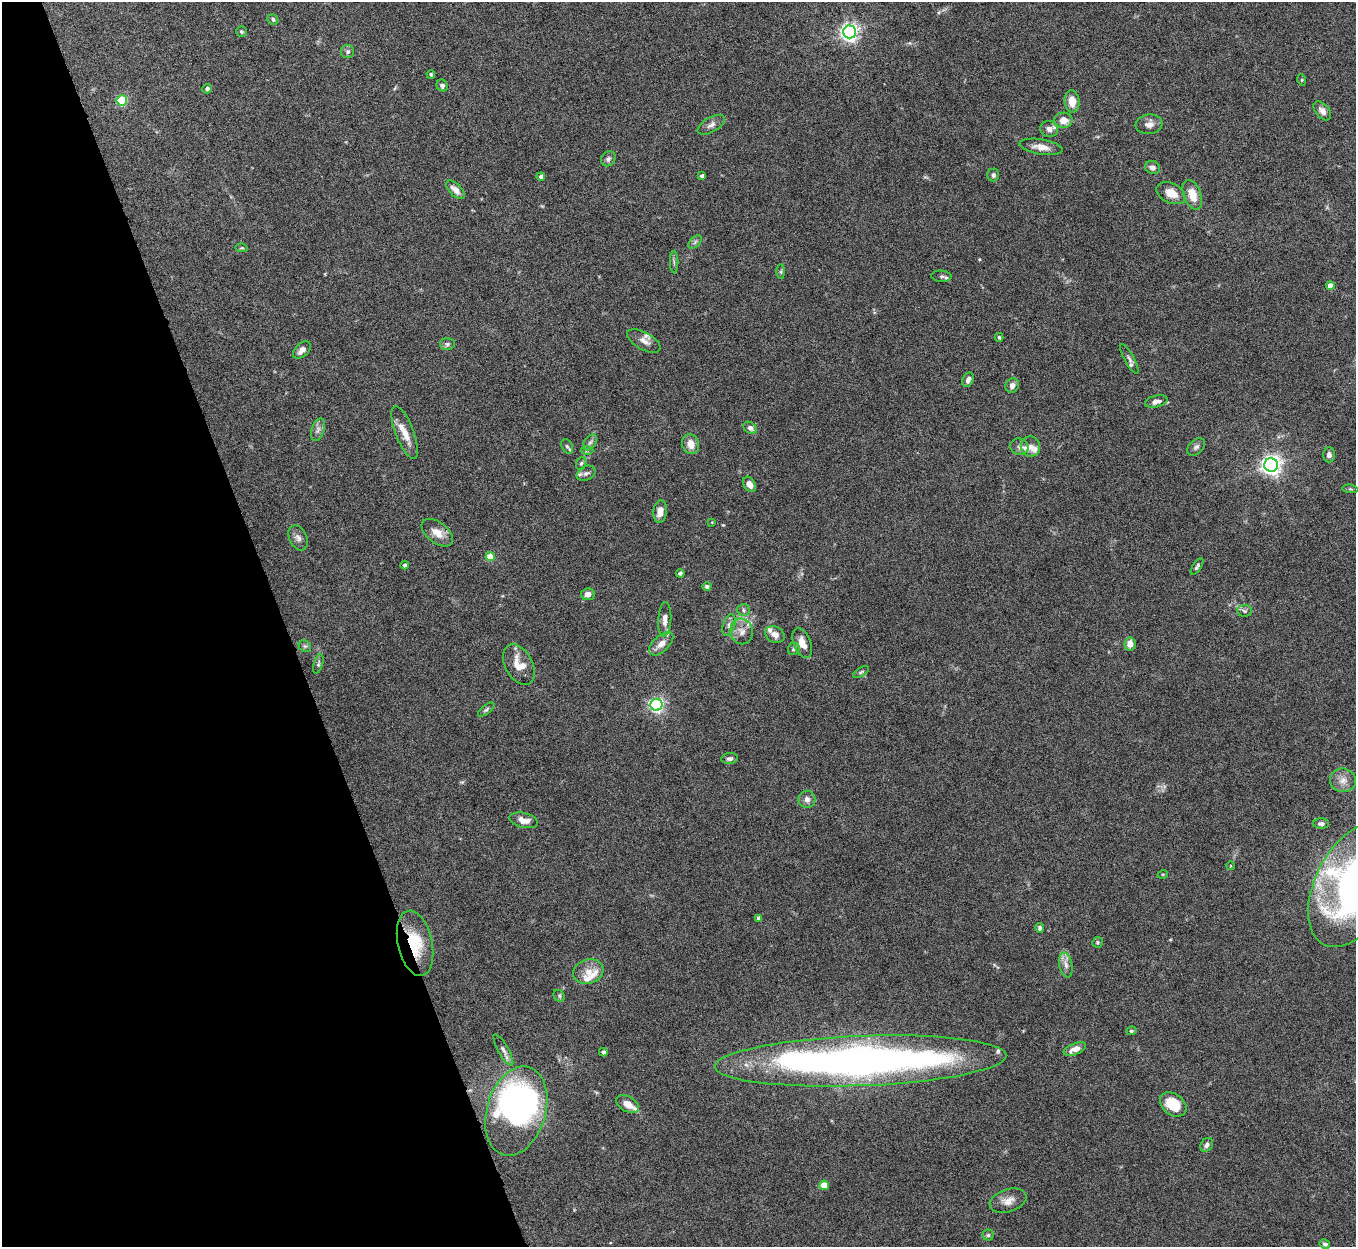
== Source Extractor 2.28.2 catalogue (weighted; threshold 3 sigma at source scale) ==
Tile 5 of 4 x 4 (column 1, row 2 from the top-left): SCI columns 2-1355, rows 2640-3884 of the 5422 x 5403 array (HDU 1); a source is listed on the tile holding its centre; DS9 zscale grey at full resolution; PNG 1358 x 1249 px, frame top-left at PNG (2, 2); each listed source drawn as its Kron ellipse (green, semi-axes under 4 px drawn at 4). Shown black and unused: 21% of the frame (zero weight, under 8 of 15 exposures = <1% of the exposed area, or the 3 px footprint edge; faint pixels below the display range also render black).
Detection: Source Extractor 2.28.2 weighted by HDU 2 'WHT'; one run over the whole footprint, this tile lists its part. Background 0.161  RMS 0.0048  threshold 0.0196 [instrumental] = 3 sigma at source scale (4.09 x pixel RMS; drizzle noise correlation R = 1.36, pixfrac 0.8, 0.05/0.05 arcsec/px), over >= 5 px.
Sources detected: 121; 2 inside a brighter object's white glare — neither listed nor drawn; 11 inside a brighter listed object's ellipse — not listed separately; the other 108 listed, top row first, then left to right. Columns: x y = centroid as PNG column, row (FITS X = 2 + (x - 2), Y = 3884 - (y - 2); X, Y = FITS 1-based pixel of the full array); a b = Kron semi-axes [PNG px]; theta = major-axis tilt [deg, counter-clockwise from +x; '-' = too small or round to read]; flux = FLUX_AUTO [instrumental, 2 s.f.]
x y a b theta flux
273 19 6 5 - 0.86
241 32 5 5 - 0.73
850 32 6 6 - 190
348 52 6 6 - 1.1
431 74 4 4 - 0.66
1302 80 5 3 - 0.47
442 85 6 5 - 1.2
207 89 5 4 - 1.3
122 100 5 5 - 28
1072 101 11 7 -83 5
1322 111 11 6 -50 2.3
1063 120 9 7 2 4.5
1149 124 13 10 7 3
711 125 15 7 30 2.2
1049 129 9 8 - 2.4
1041 147 22 7 -9 4
608 159 8 6 49 1.2
1152 167 7 6 - 1.7
993 175 6 6 - 1.1
702 176 4 4 - 1.4
541 177 4 4 - 1.5
455 190 12 6 -45 3
1171 193 15 10 -26 5.4
1192 195 15 8 -69 6.3
695 242 8 5 46 0.99
242 248 6 4 -9 0.54
674 262 11 2 90 0.83
781 272 7 4 -90 0.67
941 276 10 5 -4 1.2
1330 286 4 4 - 4.2
999 337 4 3 - 0.67
644 341 18 8 -29 3.1
447 344 7 6 - 1.1
302 350 10 6 45 2.5
1129 359 16 5 -61 1.6
968 380 8 5 65 1.8
1012 385 7 6 - 2.4
1156 402 11 6 13 2.3
750 428 7 5 -34 1.8
318 430 12 6 71 1.9
405 433 28 9 -69 6.1
590 442 9 5 53 1.3
691 444 10 8 -73 4.3
567 446 8 5 -61 0.87
1030 446 10 9 - 2.7
1019 447 9 8 - 1.7
1196 447 10 7 44 1.4
587 451 6 4 1 0.73
1329 455 7 6 - 1.5
581 463 6 5 - 0.74
1271 465 7 7 - 250
586 473 10 7 27 1.6
749 484 8 5 -57 3.2
1350 489 8 3 -5 0.54
660 512 11 7 83 3.7
712 522 4 3 - 0.31
437 533 18 10 -38 5
298 538 13 8 -64 2.2
490 557 4 4 - 8.7
405 565 4 4 - 1.3
1197 566 9 4 57 0.99
680 573 4 3 - 0.85
707 587 4 4 - 1.3
588 594 7 6 - 2.4
743 610 6 5 - 0.91
1245 611 7 6 - 0.99
665 619 17 6 86 2.8
729 625 11 6 72 1.7
742 631 13 11 -73 3.7
775 635 10 7 -29 2.9
802 643 16 8 -68 5.2
661 644 15 7 43 3.7
1130 644 6 5 - 3.8
305 646 6 5 - 0.83
794 649 6 5 - 1.2
318 664 10 4 73 0.9
519 664 22 13 -62 7.2
861 672 9 3 32 0.78
656 705 6 6 - 110
486 710 10 4 39 0.93
730 758 8 5 7 1.3
1343 780 13 12 - 3.8
807 799 8 8 - 2.3
524 820 14 7 -13 3.9
1321 824 8 5 -1 1.4
1230 866 4 3 - 0.31
1163 874 5 3 - 0.41
1354 885 67 38 63 180
759 918 4 4 - 1.8
1040 928 5 4 - 1.2
1098 942 5 5 - 0.68
415 943 33 17 -77 17
1066 965 12 6 -78 2.4
588 971 15 12 18 5.2
559 996 6 5 - 0.78
1131 1031 5 4 - 0.66
1075 1049 12 5 23 3.6
503 1050 18 5 -60 1.9
603 1052 4 3 - 1.5
861 1061 146 25 2 290
627 1104 12 7 -29 4.4
1173 1104 14 10 -38 11
516 1111 46 29 73 120
1207 1145 7 5 53 1.4
824 1185 5 4 - 9.7
1008 1201 19 11 19 4.1
988 1235 5 5 - 0.77
1325 1244 5 4 - 1.2
Overlapping masked pixels (flux is a lower limit): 1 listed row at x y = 415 943
Isophote crosses this tile's border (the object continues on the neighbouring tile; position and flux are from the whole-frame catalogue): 1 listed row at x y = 1354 885